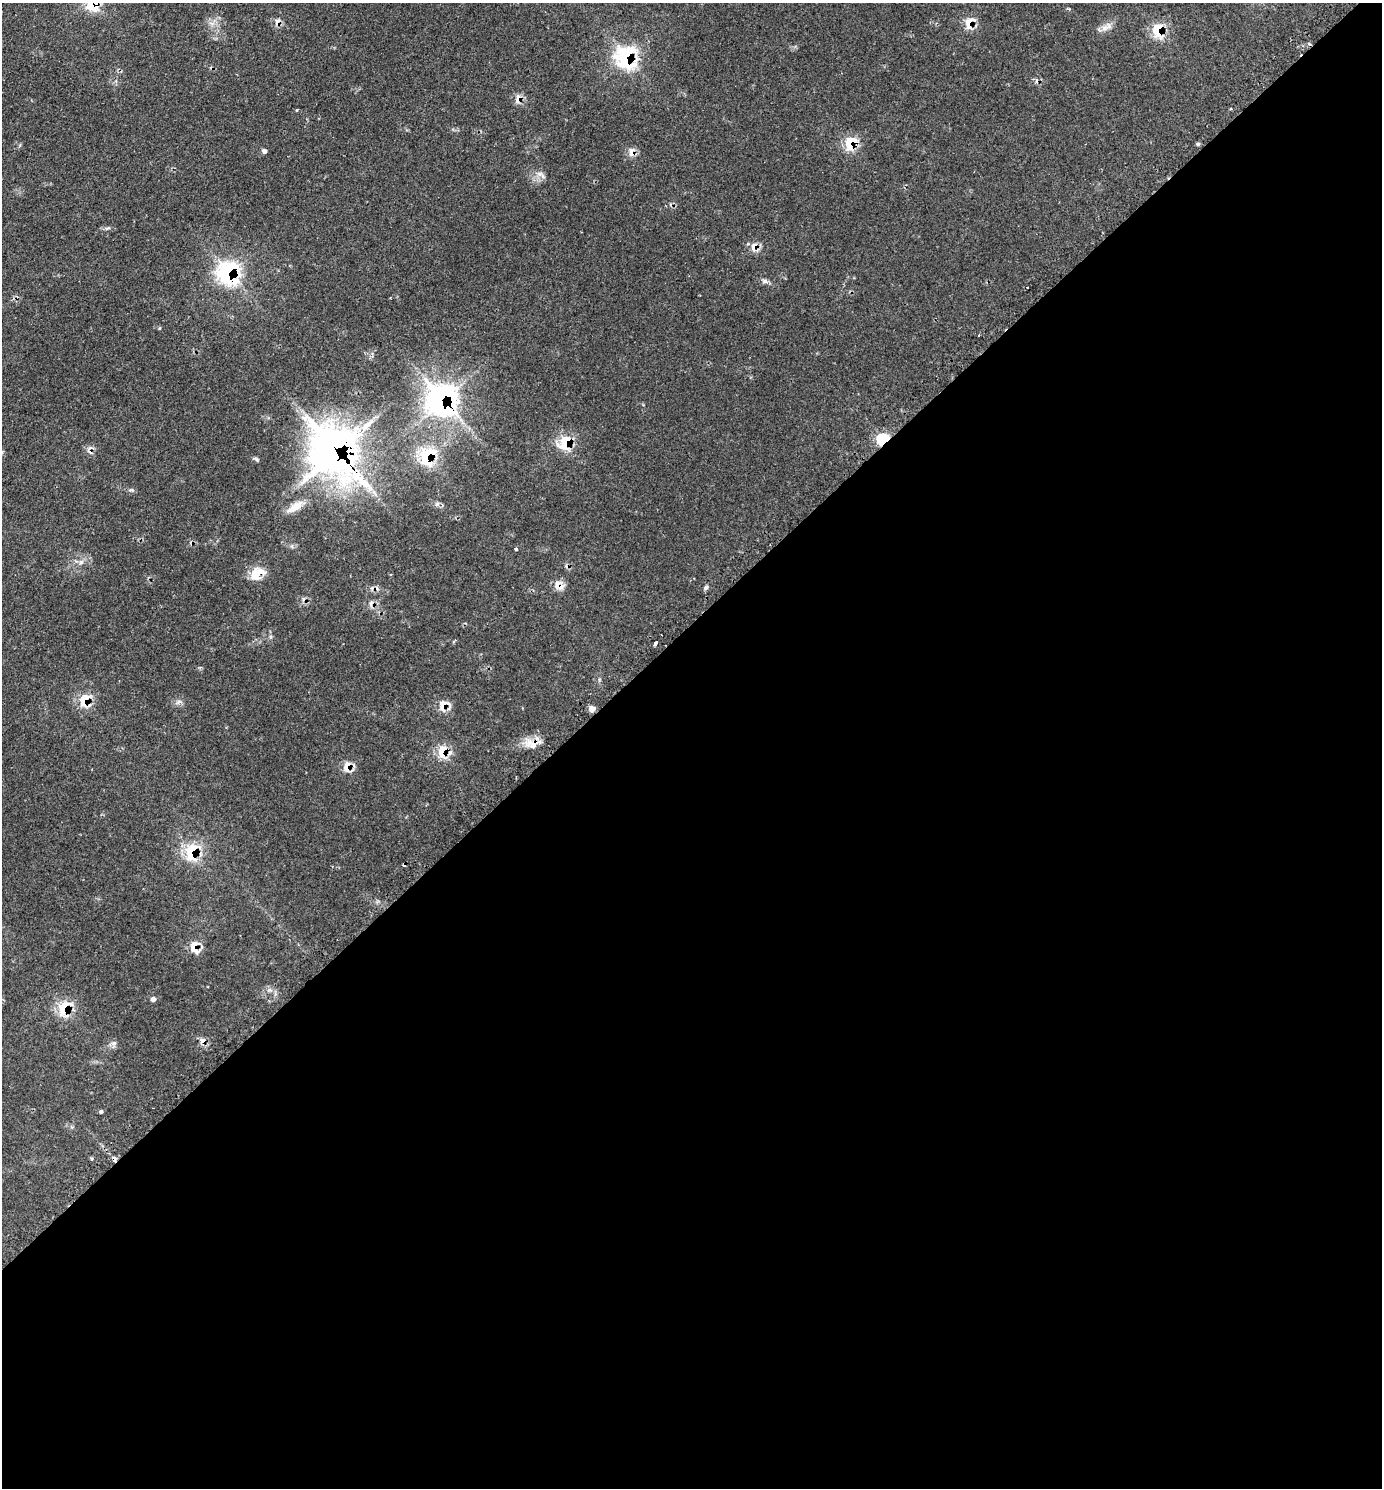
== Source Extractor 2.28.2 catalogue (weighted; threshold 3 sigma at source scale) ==
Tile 15 of 4 x 4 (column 3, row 4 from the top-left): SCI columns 3090-4469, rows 51-1536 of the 6036 x 6039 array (HDU 1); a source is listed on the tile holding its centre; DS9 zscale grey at full resolution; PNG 1384 x 1490 px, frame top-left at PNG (2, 3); no overlay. Shown black and unused: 58% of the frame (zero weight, under 2 of 3 exposures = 4% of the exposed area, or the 3 px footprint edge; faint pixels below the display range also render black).
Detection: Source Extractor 2.28.2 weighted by HDU 2 'WHT'; one run over the whole footprint, this tile lists its part. Background 0.136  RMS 0.0079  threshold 0.0356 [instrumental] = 3 sigma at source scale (4.5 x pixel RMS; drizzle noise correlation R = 1.50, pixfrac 1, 0.05/0.05 arcsec/px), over >= 5 px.
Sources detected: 60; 9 cosmic-ray / hot-pixel residue — not listed; the other 51 listed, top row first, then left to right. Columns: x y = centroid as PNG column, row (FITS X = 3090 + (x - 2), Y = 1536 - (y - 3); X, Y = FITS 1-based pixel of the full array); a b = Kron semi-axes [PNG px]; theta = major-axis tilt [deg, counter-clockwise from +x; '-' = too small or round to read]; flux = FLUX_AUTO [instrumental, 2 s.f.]
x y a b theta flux
277 22 10 6 71 3.3
969 23 14 10 70 10
1104 28 12 8 37 4.8
1158 30 15 10 -85 21
626 57 18 16 -73 72
518 99 12 8 77 5.4
851 143 15 11 59 20
1198 144 5 4 - 1.4
264 151 4 4 - 3.6
632 152 9 7 -89 6
540 174 9 7 -12 3.4
107 228 9 3 13 1.4
754 247 12 8 74 5.7
228 273 19 18 - 79
765 281 7 4 89 1.4
160 328 5 3 - 0.66
979 335 3 2 - 0.82
442 400 21 20 - 210
366 426 27 8 45 11
882 439 6 5 - 110
565 443 17 14 66 22
335 451 28 23 -60 790
427 456 18 14 64 39
256 459 8 4 -27 1.4
131 490 11 2 0 1.2
437 504 7 4 56 1.3
294 508 26 9 39 9.6
516 549 3 3 - 1.6
81 562 7 6 - 2.3
257 574 19 13 39 13
391 574 4 2 - 0.54
560 586 10 7 -30 9
706 587 7 5 73 1.6
455 640 4 3 - 0.94
655 643 4 3 - 10
84 700 17 10 67 14
179 701 7 4 20 1.7
443 705 15 10 86 8
592 709 5 4 - 10
532 745 19 10 -28 11
443 752 16 10 -86 14
347 766 14 8 87 6.8
192 852 18 13 84 29
404 864 3 3 - 1.5
194 947 16 12 -81 9.6
153 999 5 4 - 4.4
64 1008 16 12 66 22
114 1044 12 6 90 2.3
101 1112 4 4 - 1.5
92 1159 4 3 - 1
115 1159 3 3 - 5.9
Overlapping masked pixels (flux is a lower limit): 26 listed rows (the first 20) at x y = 277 22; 969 23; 1158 30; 626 57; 518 99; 851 143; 632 152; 754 247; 228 273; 442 400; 882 439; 565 443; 335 451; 427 456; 257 574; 560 586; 84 700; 443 705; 532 745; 443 752
Unlisted compact peaks at least as high as the median listed source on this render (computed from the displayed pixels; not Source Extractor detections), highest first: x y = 297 110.